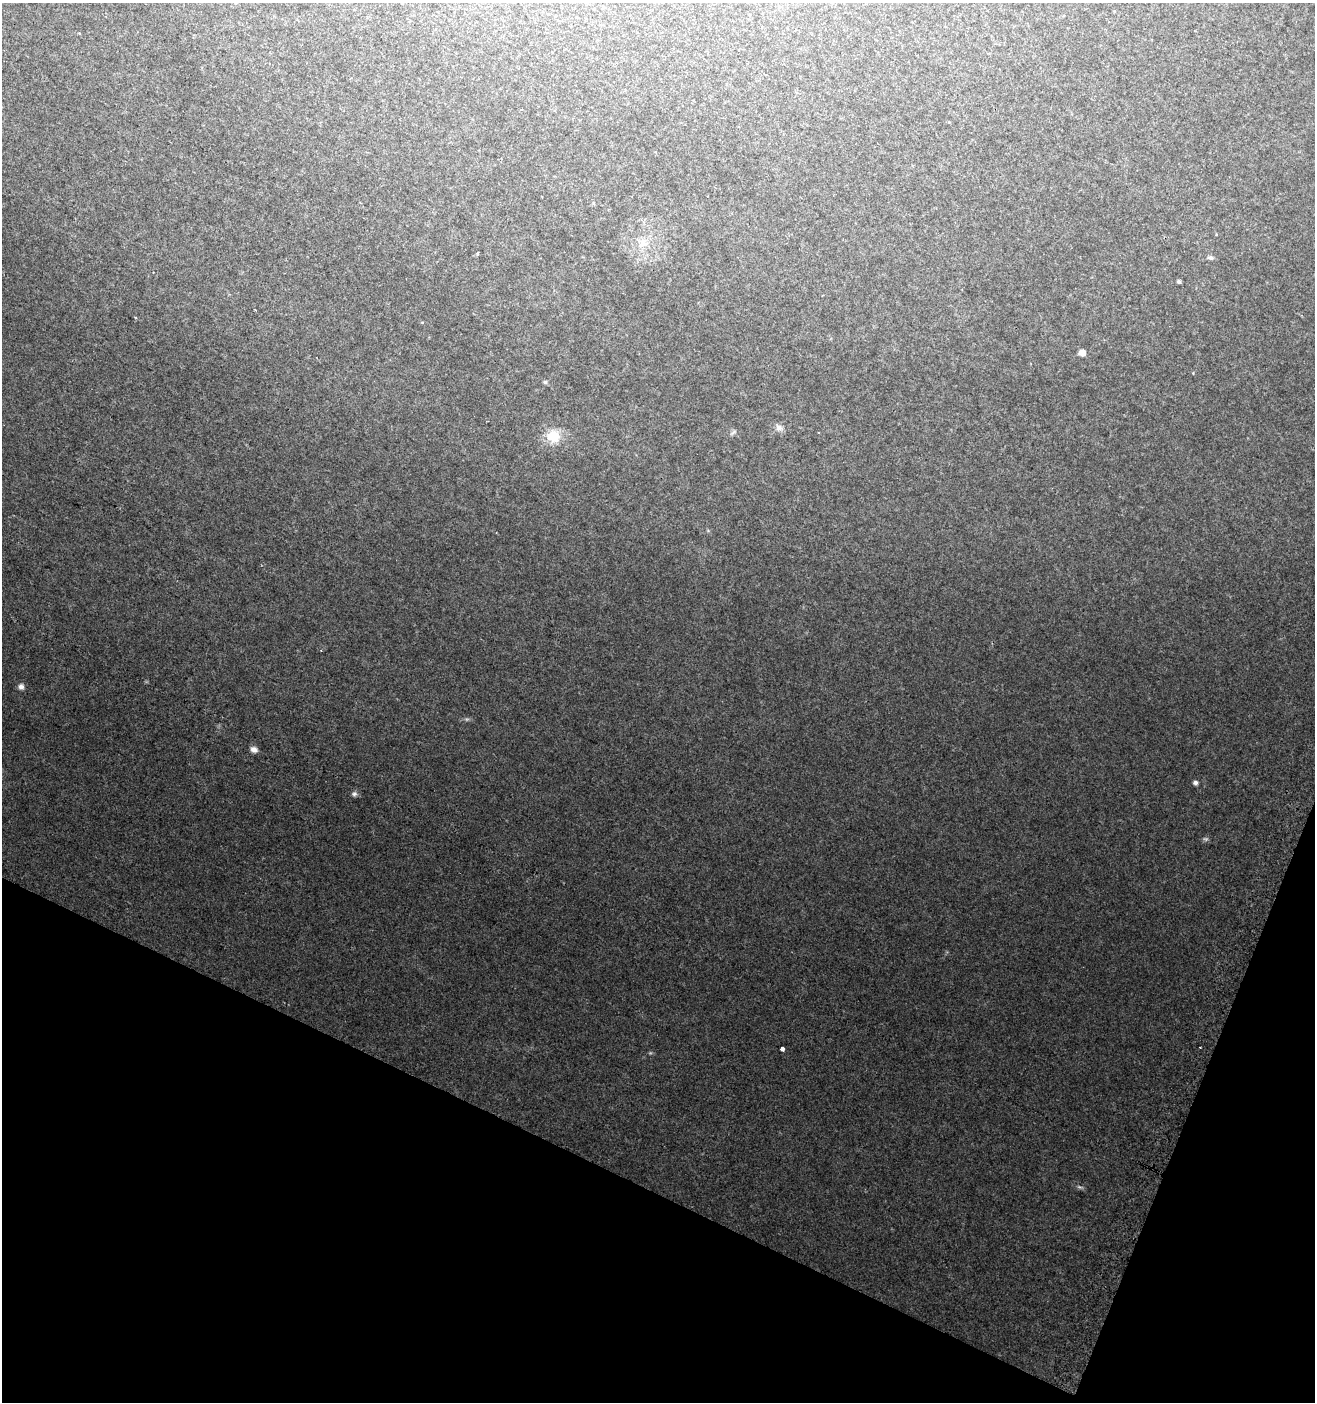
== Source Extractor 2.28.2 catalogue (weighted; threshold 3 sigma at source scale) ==
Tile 15 of 4 x 4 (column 3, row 4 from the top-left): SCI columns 2936-4248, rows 12-1411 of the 5796 x 5642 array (HDU 1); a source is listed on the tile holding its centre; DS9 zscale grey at full resolution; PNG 1317 x 1404 px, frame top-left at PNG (2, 3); no overlay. Shown black and unused: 20% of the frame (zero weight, under 2 of 3 exposures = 2% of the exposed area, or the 3 px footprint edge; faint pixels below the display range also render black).
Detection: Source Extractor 2.28.2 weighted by HDU 2 'WHT'; one run over the whole footprint, this tile lists its part. Background 0.0358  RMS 0.0082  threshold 0.037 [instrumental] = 3 sigma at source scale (4.5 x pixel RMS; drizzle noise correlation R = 1.50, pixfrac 1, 0.0396/0.0396 arcsec/px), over >= 5 px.
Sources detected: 18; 3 too faint to see at this stretch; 1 cosmic-ray / hot-pixel residue — not listed; the other 14 listed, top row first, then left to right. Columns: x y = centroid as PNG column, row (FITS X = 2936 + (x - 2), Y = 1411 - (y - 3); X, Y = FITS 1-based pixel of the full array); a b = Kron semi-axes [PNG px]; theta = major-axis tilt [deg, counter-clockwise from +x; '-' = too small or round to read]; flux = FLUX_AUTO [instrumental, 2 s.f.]
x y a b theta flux
643 243 15 13 4 10
478 253 4 3 - 11
1210 258 6 5 - 2.6
1179 281 4 3 - 1.8
1082 353 5 5 - 7.3
545 382 6 4 9 1.5
779 428 11 8 -42 4.3
733 432 11 5 35 1.9
553 436 17 16 - 19
21 687 6 6 - 4.1
254 749 7 6 - 4.7
1195 783 5 4 - 2.9
354 794 8 7 - 2.5
782 1049 4 3 - 17